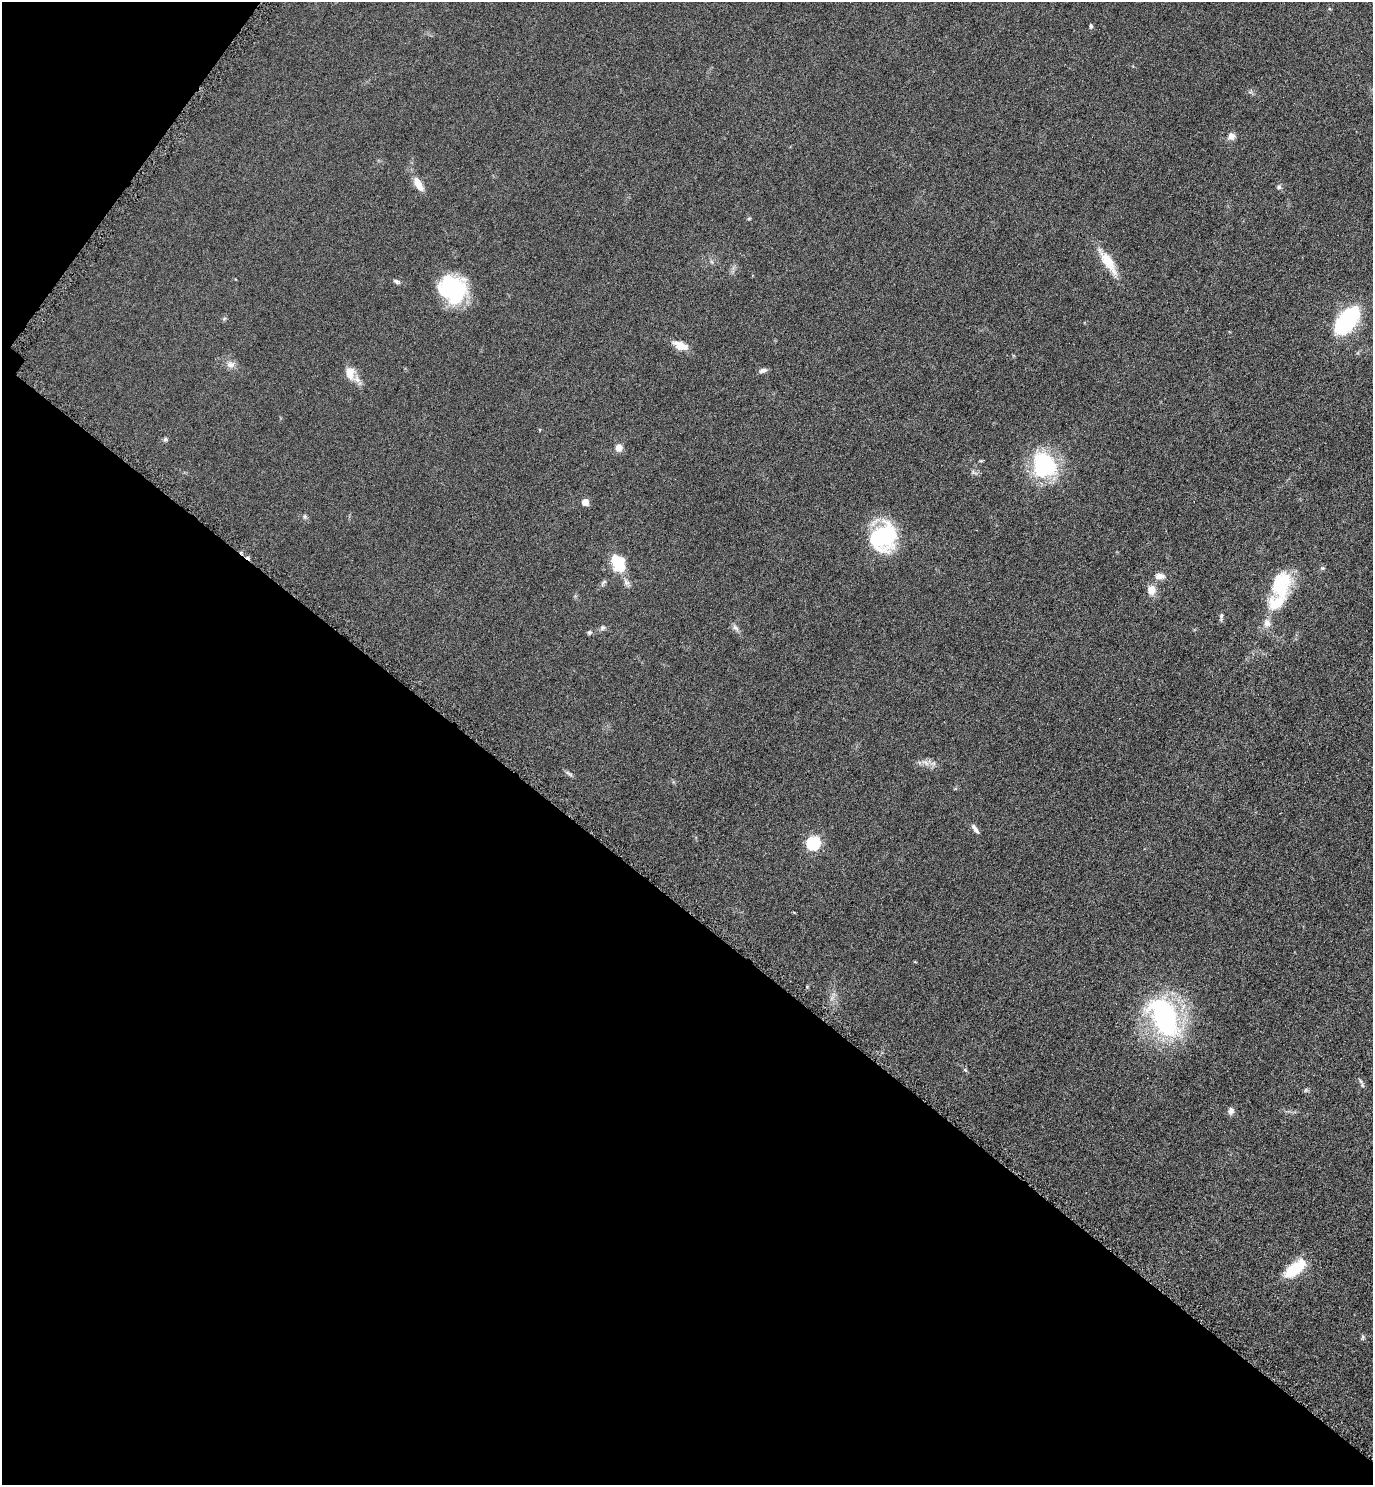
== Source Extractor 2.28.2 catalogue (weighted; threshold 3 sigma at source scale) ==
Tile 9 of 4 x 4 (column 1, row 3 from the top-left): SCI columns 170-1540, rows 1497-2979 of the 5965 x 5960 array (HDU 1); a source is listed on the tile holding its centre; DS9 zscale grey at full resolution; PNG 1375 x 1487 px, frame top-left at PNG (2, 2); no overlay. Shown black and unused: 41% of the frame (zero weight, under 4 of 8 exposures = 1% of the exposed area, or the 3 px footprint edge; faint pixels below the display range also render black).
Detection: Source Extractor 2.28.2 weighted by HDU 2 'WHT'; one run over the whole footprint, this tile lists its part. Background 0.059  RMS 0.0082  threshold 0.0334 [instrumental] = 3 sigma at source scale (4.09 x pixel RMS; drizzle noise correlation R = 1.36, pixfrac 0.8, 0.05/0.05 arcsec/px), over >= 5 px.
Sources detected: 48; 3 inside a brighter object's white glare — not listed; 2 inside a brighter listed object's ellipse — not listed separately; the other 43 listed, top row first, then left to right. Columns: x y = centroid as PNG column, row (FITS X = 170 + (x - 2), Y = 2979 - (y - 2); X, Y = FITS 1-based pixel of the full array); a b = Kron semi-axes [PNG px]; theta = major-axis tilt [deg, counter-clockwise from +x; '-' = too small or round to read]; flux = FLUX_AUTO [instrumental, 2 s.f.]
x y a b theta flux
1091 26 6 4 -90 1.2
1231 136 9 8 - 4.2
418 184 19 8 -60 9
1279 187 6 6 - 1.6
749 218 6 3 20 0.77
1108 262 37 11 -57 17
396 281 9 5 -27 1.7
459 296 44 16 72 32
224 319 6 4 20 1
1347 320 20 11 51 110
680 345 18 9 -23 9.6
231 364 12 9 4 4.3
763 370 10 5 15 2.6
350 373 18 12 -75 9.6
165 439 6 5 - 1.4
619 448 8 7 - 5.4
1044 465 29 25 -56 65
973 472 8 5 -32 1.7
585 502 5 5 - 13
305 516 7 6 - 1.5
883 537 28 25 57 69
618 563 22 15 -64 21
1323 568 6 5 - 1.1
1159 576 12 7 -1 4.9
1280 584 35 24 73 37
1151 590 12 10 -86 7.2
1221 617 11 4 86 1.7
1267 623 12 10 -89 5.3
602 628 8 7 - 1.8
735 628 12 5 -46 2.5
589 632 6 6 - 1.4
926 763 12 6 -22 4.1
569 774 13 4 -33 1.8
975 829 14 5 -54 3.2
813 843 6 6 - 110
832 998 9 4 53 2.2
1164 1017 38 22 -65 150
965 1070 7 4 -37 1
1362 1085 8 5 -76 1.6
1306 1090 6 4 71 1
1231 1111 9 7 85 3
1294 1269 26 11 40 29
1363 1337 6 4 89 1.2